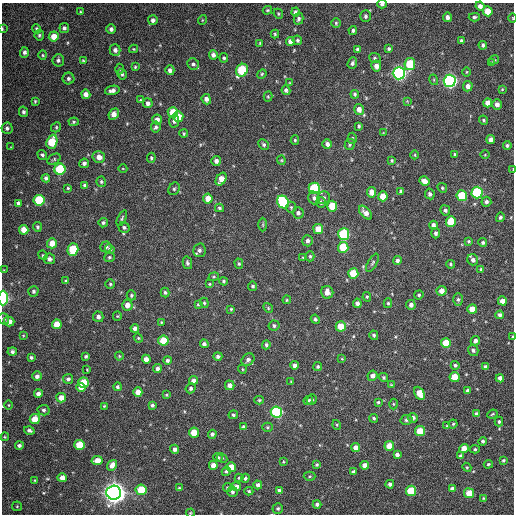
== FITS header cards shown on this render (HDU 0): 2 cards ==
NAXIS1  =                  512 / Axis length
NAXIS2  =                  512 / Axis length

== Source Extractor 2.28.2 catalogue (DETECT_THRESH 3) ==
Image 512 x 512 px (HDU 0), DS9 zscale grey, 1 PNG px = 1 image px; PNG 516 x 516 px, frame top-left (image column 1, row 512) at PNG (2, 3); each listed source drawn as its Kron ellipse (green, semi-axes under 4 px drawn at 4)
Background 194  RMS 14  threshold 41.7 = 3 sigma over >= 5 px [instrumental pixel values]
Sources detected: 331; all 331 listed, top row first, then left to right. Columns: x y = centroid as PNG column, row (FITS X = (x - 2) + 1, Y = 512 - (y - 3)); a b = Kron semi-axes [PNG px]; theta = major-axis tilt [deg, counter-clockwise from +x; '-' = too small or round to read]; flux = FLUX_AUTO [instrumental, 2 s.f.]
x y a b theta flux
382 4 4 4 - 2500
480 6 5 4 - 4100
267 10 5 3 - 1100
488 11 5 5 - 16000
81 12 4 3 - 970
295 12 4 4 - 2300
278 14 5 4 - 1200
366 16 6 5 - 2300
448 17 4 4 - 3700
474 17 5 4 - 1800
512 18 4 3 - 710
298 19 6 5 - 2500
153 20 5 5 - 3300
202 20 5 3 - 760
336 23 4 4 - 1200
64 28 5 5 - 2200
2 29 3 2 - 820
37 29 5 4 - 1700
111 29 5 4 - 2800
353 30 4 3 - 1600
275 34 4 4 - 1100
39 35 5 4 - 1400
54 36 5 5 - 11000
297 40 5 4 - 1600
290 41 4 4 - 4600
461 41 4 3 - 1600
260 43 3 3 - 900
483 45 4 3 - 1800
134 49 4 4 - 930
389 49 4 3 - 1400
115 50 5 5 - 3300
358 50 4 4 - 2500
24 52 5 4 - 2900
43 55 4 4 - 1000
213 55 5 4 - 3300
224 58 5 4 - 1500
375 58 6 4 -23 1600
58 60 6 5 - 2300
83 60 3 3 - 980
494 60 5 4 - 1500
352 63 6 4 69 2300
491 63 4 4 - 1000
193 64 6 5 - 2200
410 64 6 5 - 39000
376 66 5 5 - 5200
135 67 4 3 - 930
119 69 5 3 - 990
170 70 5 4 - 2800
242 70 7 5 58 63000
467 72 4 3 - 860
399 73 6 6 - 280000
122 74 5 4 - 1800
262 74 5 4 - 1200
68 78 6 6 - 2100
434 80 5 3 - 900
450 81 6 6 - 260000
290 83 4 2 - 670
468 86 5 5 - 4700
502 89 3 3 - 730
112 90 7 4 12 3600
286 90 5 4 - 2300
86 94 4 4 - 5200
355 94 4 4 - 1500
268 96 5 4 - 1100
206 99 5 4 - 3700
140 100 4 3 - 830
35 101 4 3 - 1200
407 101 4 4 - 750
148 103 5 5 - 3200
488 103 4 4 - 6900
497 104 5 5 - 4200
359 109 5 5 - 5700
23 112 5 4 - 2200
173 112 5 5 - 18000
114 114 6 4 49 7600
178 116 5 5 - 11000
157 119 5 5 - 3800
484 120 5 3 - 1200
174 121 6 5 - 2500
74 122 5 4 - 1300
359 126 4 3 - 1400
56 127 5 4 - 1300
156 127 5 5 - 2300
7 128 5 5 - 2300
184 133 4 3 - 1200
383 133 3 3 - 680
352 138 5 4 - 1300
491 139 4 4 - 3600
295 140 4 4 - 1300
52 142 7 5 69 36000
327 144 5 5 - 3600
350 144 5 5 - 1700
264 145 6 4 -46 1700
507 145 4 4 - 1700
11 147 3 3 - 550
455 154 3 3 - 1300
42 155 5 4 - 1900
415 155 4 3 - 750
485 155 5 3 - 790
99 157 6 5 - 6300
151 158 5 4 - 1400
54 159 7 5 31 1500
281 160 4 4 - 1000
216 161 5 4 - 4000
392 161 4 3 - 1300
84 163 5 4 - 2600
60 169 5 5 - 56000
123 169 4 3 - 680
513 169 3 2 - 560
46 178 4 4 - 2400
221 179 7 5 57 10000
424 181 5 4 - 6300
101 182 5 4 - 1500
85 186 4 4 - 3400
68 188 3 3 - 1000
314 188 5 5 - 53000
442 188 5 4 - 1300
174 189 6 5 - 1600
401 191 4 4 - 2200
371 192 5 4 - 6800
477 193 6 5 - 80000
430 194 5 4 - 2700
383 196 5 4 - 13000
462 196 5 5 - 33000
314 198 6 5 - 2500
324 198 6 6 - 2300
208 199 5 4 - 11000
39 200 5 5 - 46000
283 202 7 5 -58 77000
321 202 5 5 - 1900
486 202 5 5 - 2400
18 203 4 3 - 2100
332 206 5 5 - 21000
291 207 5 4 - 1500
219 208 4 4 - 1600
445 210 5 4 - 2100
298 213 5 5 - 2500
365 213 8 4 -47 5000
500 217 5 4 - 2100
122 218 8 3 66 1500
451 221 5 5 - 23000
103 223 5 4 - 1800
263 225 7 3 90 1100
433 225 4 4 - 2900
37 227 5 4 - 1600
124 227 6 5 - 1900
318 229 5 5 - 14000
24 230 5 4 - 10000
436 233 5 4 - 2200
344 234 6 5 - 81000
307 241 6 5 - 3000
469 241 4 3 - 1200
52 243 5 5 - 9800
483 243 4 4 - 1700
106 247 5 5 - 2300
343 247 5 5 - 33000
110 249 5 4 - 2300
73 250 6 5 - 34000
199 250 7 6 - 3200
43 255 5 4 - 1100
310 256 5 4 - 1300
109 257 5 4 - 1400
303 258 3 3 - 840
49 259 6 5 - 3100
397 260 4 4 - 2500
473 260 6 5 - 3500
187 263 6 4 -77 2000
372 263 10 4 62 1800
239 264 5 4 - 1400
451 264 4 4 - 1300
481 269 4 4 - 1200
4 270 3 2 - 560
353 273 5 5 - 25000
214 277 5 4 - 1100
66 281 3 3 - 1400
224 281 4 4 - 1500
110 284 5 4 - 1400
209 284 4 3 - 770
253 286 5 4 - 1400
33 291 5 5 - 2000
441 291 5 5 - 6000
165 292 5 4 - 1700
327 292 6 6 - 7000
131 295 5 4 - 1300
419 295 4 4 - 1500
367 297 5 4 - 1300
3 298 7 4 90 62000
458 299 6 5 - 1800
287 300 4 3 - 940
502 301 4 4 - 6800
204 303 5 4 - 1300
357 303 5 4 - 4000
388 303 5 4 - 1400
198 304 4 3 - 1100
127 305 5 5 - 6300
411 305 5 4 - 3200
268 308 5 4 - 1100
231 309 4 4 - 1200
472 309 5 5 - 12000
500 315 4 4 - 2600
117 316 5 4 - 1000
98 317 5 5 - 3600
4 319 6 5 - 1900
315 319 5 4 - 2100
9 321 5 5 - 7200
161 322 3 3 - 820
57 324 5 5 - 14000
274 326 5 5 - 2000
341 326 5 5 - 16000
135 328 4 4 - 4500
23 335 4 2 - 680
374 335 5 4 - 1700
513 337 4 2 - 1400
138 338 4 4 - 1100
163 341 5 5 - 26000
475 341 5 4 - 3400
446 343 5 5 - 20000
204 344 4 4 - 2200
266 345 4 4 - 1600
473 350 6 5 - 2100
12 352 5 4 - 2400
86 356 4 3 - 1700
119 356 4 4 - 950
218 356 4 4 - 2100
31 357 3 3 - 1800
146 359 4 4 - 5500
342 359 4 3 - 770
167 360 4 4 - 2300
248 360 7 5 40 2800
295 365 4 4 - 3500
455 365 4 4 - 1600
318 366 4 4 - 1300
486 367 4 4 - 3900
157 368 4 4 - 3200
87 369 3 2 - 770
242 369 4 3 - 770
37 376 5 5 - 3400
372 376 5 4 - 4600
383 377 5 4 - 1500
455 377 5 5 - 17000
500 378 4 4 - 4400
68 379 5 4 - 2500
194 380 4 4 - 3800
291 382 4 2 - 630
84 383 5 5 - 27000
230 385 5 5 - 5200
391 385 4 3 - 840
81 387 5 4 - 8300
117 387 4 4 - 1500
191 388 5 4 - 2000
468 391 4 4 - 2900
138 392 5 4 - 8400
419 393 7 4 -61 16000
38 394 4 4 - 4200
166 395 3 2 - 870
61 398 5 4 - 8800
259 400 5 4 - 1100
308 400 5 3 - 1400
312 400 5 4 - 1400
378 402 4 4 - 1100
393 404 5 3 - 980
9 405 5 3 - 790
152 405 4 3 - 1900
104 406 4 4 - 1000
44 410 6 5 - 2300
276 412 6 5 - 110000
476 414 4 4 - 2600
492 414 5 3 - 1200
233 415 5 4 - 1500
374 418 4 4 - 1800
413 418 5 5 - 3700
35 419 5 5 - 15000
406 420 6 5 - 1900
499 422 5 4 - 1600
453 424 4 4 - 1300
337 425 5 3 - 890
447 426 4 4 - 1100
243 427 4 4 - 2000
267 427 5 4 - 1200
29 430 5 4 - 2200
420 431 5 5 - 23000
194 433 5 5 - 17000
212 434 4 4 - 2300
5 437 4 4 - 910
483 441 4 4 - 2000
19 445 4 4 - 2300
79 445 5 5 - 27000
389 446 5 4 - 15000
356 447 4 4 - 6000
464 448 5 4 - 9000
175 449 4 4 - 3600
475 449 5 4 - 1300
397 455 4 4 - 3200
460 456 4 3 - 1800
218 458 5 4 - 1500
222 458 5 4 - 1300
97 460 5 4 - 9200
503 460 4 4 - 1400
283 462 4 3 - 800
488 464 5 3 - 1200
112 465 6 4 51 5900
213 465 4 4 - 7100
317 465 4 4 - 1400
365 465 4 4 - 6500
231 467 5 5 - 13000
467 467 4 4 - 970
226 471 4 4 - 1700
353 472 4 3 - 1700
310 476 6 4 2 1300
62 478 4 4 - 7100
239 478 4 4 - 1100
245 478 4 4 - 2000
35 480 3 2 - 740
390 484 4 4 - 2600
258 485 4 4 - 3000
236 486 5 4 - 4000
179 488 4 3 - 1100
227 488 4 4 - 1600
452 489 4 4 - 3600
141 490 5 5 - 28000
279 490 4 4 - 1900
249 491 4 4 - 1200
411 491 5 5 - 31000
232 492 5 5 - 2300
114 493 7 7 - 930000
469 493 5 5 - 16000
483 498 4 3 - 830
317 504 4 4 - 2600
17 506 5 5 - 1000
278 508 5 5 - 1900
190 513 4 4 - 900
At the frame edge (FLAGS 8, measured only in part): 8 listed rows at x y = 382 4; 512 18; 2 29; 513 169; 3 298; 4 319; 513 337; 190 513